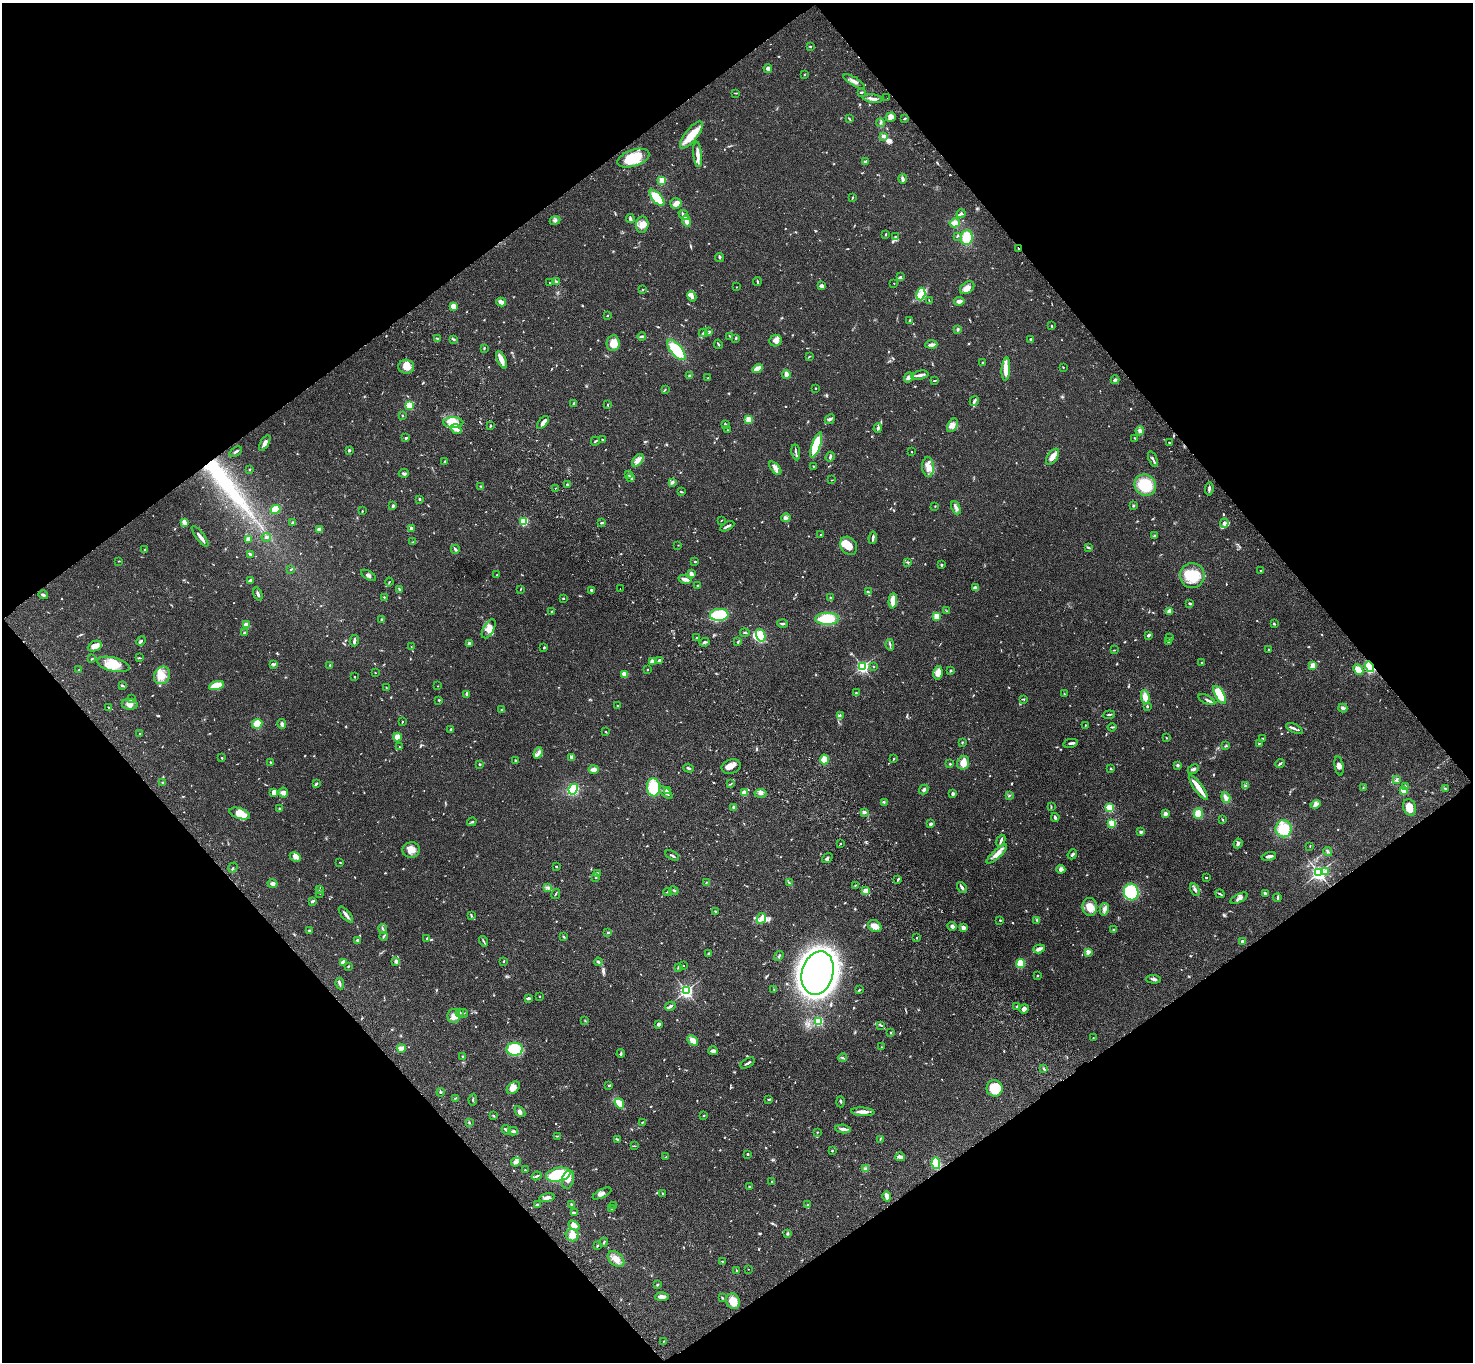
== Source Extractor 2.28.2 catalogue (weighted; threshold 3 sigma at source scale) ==
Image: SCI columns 108-5990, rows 383-5822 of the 6094 x 6064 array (HDU 1 of 3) = the unmasked area's bounding box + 8 px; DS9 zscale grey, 4 x 4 block average (1 PNG px = mean of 4 x 4 image px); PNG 1475 x 1364 px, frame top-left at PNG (2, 3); each listed source drawn as its Kron ellipse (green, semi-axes under 4 px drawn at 4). Shown black and unused: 49% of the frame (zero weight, under 3 of 4 exposures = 6% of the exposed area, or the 3 px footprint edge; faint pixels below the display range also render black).
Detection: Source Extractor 2.28.2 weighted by HDU 2 'WHT'. Background 0.0463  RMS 0.0052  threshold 0.0236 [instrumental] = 3 sigma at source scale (4.5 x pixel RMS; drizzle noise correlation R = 1.50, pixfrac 1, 0.05/0.05 arcsec/px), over >= 5 px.
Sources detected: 937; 7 too faint to see at this stretch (4 x 4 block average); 2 inside a brighter object's white glare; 1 long thin detection or spike segment (spike, bleed or trail) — neither listed nor drawn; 11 coinciding with a brighter row at this scale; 47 inside a brighter listed object's ellipse — not listed separately; of the other 869, all 500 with FLUX_AUTO >= 1.74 (the completeness limit of this list) listed and drawn (369 fainter detections not listed), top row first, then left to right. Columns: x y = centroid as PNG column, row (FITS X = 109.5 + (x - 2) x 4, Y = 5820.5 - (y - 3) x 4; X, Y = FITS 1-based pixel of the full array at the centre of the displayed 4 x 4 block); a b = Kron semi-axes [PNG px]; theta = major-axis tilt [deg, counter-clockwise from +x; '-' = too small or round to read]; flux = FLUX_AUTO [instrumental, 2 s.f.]
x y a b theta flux
810 46 2 2 - 2.5
768 68 4 4 - 6.9
804 75 2 2 - 1.8
854 81 12 3 -30 13
862 92 3 2 - 2.7
736 93 4 2 - 2.5
887 98 2 2 - 2.2
872 99 10 3 -8 13
891 117 5 4 - 18
849 119 4 2 - 2.9
904 119 3 2 - 3.2
880 123 4 2 - 4.1
691 135 16 6 51 56
884 136 3 2 - 13
698 154 13 3 -84 23
633 158 16 8 19 89
865 162 4 3 - 8.1
903 179 5 2 - 13
662 180 2 2 - 100
853 197 2 2 - 2.2
657 198 10 4 -49 100
676 203 5 5 - 15
961 213 4 2 - 4.4
683 215 5 3 - 7.9
630 219 4 3 - 6.4
555 220 5 2 - 5.5
686 221 5 2 - 23
955 223 5 4 - 19
642 225 8 6 84 20
886 234 3 2 - 3.4
957 236 3 2 - 2.3
896 237 2 2 - 2.6
967 238 7 6 - 56
1018 248 2 2 - 2.9
719 258 4 2 - 4.4
900 277 4 3 - 4.2
556 281 3 2 - 3.3
757 281 4 2 - 3.3
550 283 3 2 - 2.4
894 283 2 2 - 1.8
822 286 3 3 - 9.7
736 287 2 2 - 1.9
967 288 8 5 34 18
643 290 2 2 - 2.5
921 294 6 4 74 20
692 296 5 3 - 9.5
929 301 3 2 - 1.9
959 301 5 3 - 12
501 302 5 3 - 20
453 306 4 3 - 20
607 315 2 2 - 1.9
910 320 3 2 - 3.8
1051 326 4 2 - 2
958 329 3 2 - 4.1
708 332 3 2 - 11
703 333 4 2 - 4.7
642 336 4 2 - 5.7
730 336 3 2 - 1.8
736 338 3 2 - 3
438 339 2 2 - 2.6
1031 339 2 2 - 9.9
454 340 4 2 - 3.4
776 341 6 5 - 16
613 343 8 6 82 33
718 344 5 2 - 4.1
931 345 6 3 2 11
484 348 4 2 - 2
676 350 13 5 -48 110
809 356 2 2 - 1.7
501 360 9 4 -66 22
983 362 2 2 - 4.6
406 367 8 7 - 26
1063 367 2 2 - 1.8
758 369 5 3 - 36
1006 369 11 4 87 33
786 374 4 3 - 19
920 375 8 3 13 10
689 376 3 3 - 4.6
909 377 5 3 - 13
708 378 2 2 - 2.2
935 380 3 2 - 3.1
1115 380 4 3 - 5.4
816 388 2 2 - 3.5
665 389 3 2 - 2.2
974 401 5 2 - 7.6
573 404 3 2 - 3.1
607 404 2 2 - 2.4
409 405 2 2 - 140
402 416 2 2 - 3.4
749 419 2 2 - 93
830 419 5 3 - 5.9
453 422 10 5 -1 40
543 422 8 4 50 14
725 425 3 2 - 7.4
953 425 7 5 60 17
490 426 3 2 - 3.7
878 428 5 2 - 6.6
456 429 6 4 -41 13
728 430 2 2 - 1.9
1140 431 4 4 - 8
406 438 3 2 - 3.7
1135 438 2 2 - 2.6
603 440 3 2 - 3.3
595 441 4 2 - 3.4
265 443 8 3 60 17
1170 443 3 2 - 2.7
816 445 13 4 71 170
349 450 3 2 - 4.8
236 452 7 2 33 5.4
796 452 8 2 -81 5.9
912 452 2 2 - 2.1
830 457 5 2 - 4.7
1052 457 9 5 56 18
1153 459 8 2 -69 6.7
638 460 7 4 51 15
444 462 3 2 - 4.3
813 466 2 2 - 2.5
928 467 10 6 -87 24
775 468 8 4 -49 14
249 470 2 2 - 2.3
404 473 5 2 - 5.3
629 474 3 3 - 4.4
630 477 4 2 - 4.3
832 480 2 2 - 2
672 483 3 2 - 4.1
567 484 3 2 - 3.2
1145 485 11 10 - 100
481 486 3 2 - 2.9
555 488 2 2 - 1.9
1209 489 7 2 84 6.4
681 492 3 2 - 2.8
420 499 2 2 - 5.1
1133 505 2 2 - 9.8
393 506 3 3 - 5.7
935 506 2 2 - 1.8
956 508 7 3 -67 9.4
276 509 5 4 - 49
362 511 2 2 - 2.3
786 518 4 2 - 4.7
722 520 3 2 - 1.8
524 521 2 2 - 200
184 522 4 2 - 25
292 523 3 2 - 2.4
602 523 3 2 - 5
1224 523 4 4 - 9.8
727 526 8 2 29 7.1
411 528 4 3 - 7.6
320 530 3 3 - 17
821 535 2 2 - 2.1
200 536 12 3 -53 13
1155 536 2 2 - 5.6
266 537 5 2 - 4.6
873 538 6 2 82 7.1
248 539 4 3 - 9.1
413 542 2 2 - 1.9
678 545 2 2 - 2.1
849 546 10 7 -53 37
1088 547 4 2 - 3.7
455 549 4 2 - 6.6
145 550 3 2 - 2.8
251 554 3 2 - 3
119 561 3 2 - 1.9
695 561 2 2 - 4.3
908 562 2 2 - 2.8
941 565 2 2 - 7.7
291 569 3 2 - 2.8
1261 571 3 2 - 2.4
691 574 3 2 - 24
368 575 8 3 -30 6.7
497 575 2 2 - 5.1
1192 576 12 12 - 83
685 579 6 3 -15 18
250 580 3 2 - 9.3
389 582 4 2 - 1.8
698 586 2 2 - 6.8
975 588 4 3 - 13
399 589 3 2 - 3.4
520 589 4 2 - 2.1
620 589 2 2 - 6.2
591 590 2 2 - 5.2
868 592 3 2 - 5
258 594 7 2 -71 8.1
43 595 5 2 - 5.7
384 597 3 2 - 1.9
563 598 2 2 - 4.6
830 598 3 2 - 3.1
893 601 8 3 87 37
1190 604 3 2 - 3.8
552 611 2 2 - 2
947 611 2 2 - 1.8
1169 611 4 3 - 13
719 615 9 6 4 180
936 616 2 2 - 100
381 619 2 2 - 3.3
827 619 12 6 0 100
782 624 5 2 - 5.6
1274 624 3 2 - 2.7
246 625 4 3 - 14
489 629 10 5 61 22
244 632 3 2 - 5.4
745 633 4 2 - 3.1
761 635 6 4 -71 94
1148 635 4 2 - 6.6
696 638 3 2 - 3.1
1170 638 3 2 - 2.8
141 641 5 2 - 4.5
354 641 6 2 80 8.9
705 642 5 2 - 5.8
738 642 3 2 - 2.9
1168 642 2 2 - 3.3
469 643 2 2 - 8.1
890 645 6 2 -84 4.4
95 646 7 5 25 21
411 647 2 2 - 1.9
544 647 2 2 - 3.6
1269 649 2 2 - 2.7
1114 650 2 2 - 1.7
139 658 3 2 - 2.4
92 659 3 2 - 2.5
659 660 3 2 - 5.7
653 661 4 3 - 20
1202 662 2 2 - 2
113 664 16 7 -14 50
274 664 4 2 - 4
330 665 3 2 - 2.5
874 666 2 2 - 2.3
1313 666 3 3 - 30
862 667 3 2 - 460
1370 667 5 3 - 70
1358 669 6 4 -46 34
79 670 3 2 - 2.7
647 670 2 2 - 1.9
951 670 3 2 - 4.3
375 673 2 2 - 1.8
938 673 7 4 80 25
624 674 4 3 - 14
162 675 9 7 57 32
355 677 2 2 - 2.6
122 686 3 2 - 4.5
216 686 7 4 17 53
438 686 2 2 - 1.9
386 688 3 2 - 2.1
856 693 3 2 - 2.2
1064 694 3 2 - 2.3
467 695 4 3 - 4.3
1220 695 10 4 -58 76
1145 697 7 4 -81 27
132 698 2 2 - 1.9
1024 699 2 2 - 2.1
439 700 2 2 - 3.4
1207 700 9 2 -26 7.3
130 704 8 5 -8 17
617 706 2 2 - 2.3
1147 706 2 2 - 3.3
109 708 2 2 - 2
1343 708 4 3 - 7.5
501 710 2 2 - 2
840 715 4 2 - 3.8
1109 715 6 2 6 4
402 722 3 2 - 2.2
257 724 5 4 - 43
282 724 5 3 - 7.5
1085 725 2 2 - 2.1
1112 727 4 2 - 2.9
451 729 3 2 - 2.6
1294 729 9 2 -24 7.4
606 732 3 2 - 2.6
139 734 2 2 - 3.1
397 737 4 4 - 22
1167 738 3 2 - 2.2
1263 738 3 2 - 2.6
962 742 3 2 - 2.5
1070 743 8 2 11 6.7
1259 743 3 2 - 2.2
1226 746 4 2 - 3
399 747 2 2 - 1.8
538 753 6 2 67 7.5
572 757 2 2 - 42
222 758 2 2 - 3.6
894 758 2 2 - 2.5
824 759 5 4 - 26
515 760 2 2 - 3.3
270 762 2 2 - 3.7
963 763 7 5 64 31
479 764 2 2 - 4
950 764 2 2 - 2.8
1280 764 5 2 - 4.2
1178 765 3 3 - 5.5
1339 766 10 3 -81 12
731 767 10 7 21 21
688 768 5 2 - 5.7
1111 769 3 2 - 2
1193 769 6 3 26 7.8
594 770 5 4 - 13
1397 779 4 2 - 3.4
163 783 3 2 - 1.9
316 784 3 2 - 6.9
731 784 4 2 - 2.6
1246 786 2 2 - 2.2
1405 786 4 2 - 4.5
653 787 9 6 -83 99
1198 788 15 2 -54 46
1363 788 2 2 - 2
573 789 5 3 - 150
924 789 5 3 - 6.9
1445 789 3 2 - 3
667 790 4 3 - 4.5
1404 791 4 3 - 19
274 792 4 3 - 18
283 793 5 5 - 9.4
666 793 8 2 -41 7.8
744 793 4 3 - 26
760 793 6 3 6 9.8
953 794 3 2 - 7.4
1009 795 2 2 - 2.1
1226 798 6 3 -72 15
884 802 3 2 - 2.6
1315 804 5 3 - 9
734 807 3 3 - 9.4
1051 807 4 2 - 2.5
1410 807 8 6 -72 31
279 808 2 2 - 8.4
1110 808 2 2 - 200
864 812 3 2 - 8.6
1198 813 5 4 - 37
240 814 11 5 -18 56
1165 814 3 3 - 12
1055 817 4 2 - 5.8
1222 820 2 2 - 2.1
472 822 5 2 - 3.3
1112 823 2 2 - 170
930 824 4 2 - 6.3
1284 829 8 8 - 74
1141 832 2 2 - 7.7
1001 841 6 2 67 8.1
1238 843 5 3 - 7.7
840 844 2 2 - 4.6
1310 846 2 2 - 1.8
411 850 8 7 - 25
1328 851 4 2 - 3.6
997 854 13 3 43 25
1072 854 5 2 - 6.5
672 855 7 2 -26 4.1
1269 856 7 2 13 9.3
295 857 6 3 -27 13
827 858 6 3 39 5.3
340 862 3 2 - 2.2
233 867 5 2 - 2.9
556 867 2 2 - 2.9
1061 869 4 3 - 12
1326 871 4 3 - 8.2
1319 873 3 3 - 770
597 874 2 2 - 29
596 877 2 2 - 6.9
1206 877 2 2 - 2.6
898 879 3 2 - 5.1
789 882 3 2 - 2.5
706 883 3 2 - 2.1
273 884 5 3 - 8.7
855 886 3 2 - 2.3
548 887 3 2 - 3.3
962 887 6 2 -53 7.3
319 889 3 2 - 2.2
1195 889 6 3 -60 9
674 891 5 2 - 2.3
865 891 2 2 - 69
667 892 4 2 - 2.7
1131 892 8 7 - 170
1265 893 4 2 - 6.8
320 894 3 2 - 2
556 894 5 2 - 3.2
1220 894 5 2 - 4.5
1239 898 9 3 27 10
1277 898 4 2 - 4
312 902 3 2 - 4.4
1090 907 9 7 -85 34
1104 909 6 4 78 11
715 911 3 2 - 2.6
346 915 10 3 -50 12
471 916 4 2 - 3.4
761 918 6 4 64 20
1000 920 2 2 - 3.6
1037 920 3 2 - 3.1
875 926 7 5 -30 23
952 926 5 3 - 9.3
963 928 3 3 - 10
383 929 5 2 - 3.9
1114 930 4 2 - 3.5
309 931 3 2 - 3
608 933 4 2 - 3.2
383 936 4 2 - 3.8
564 937 2 2 - 3.7
427 938 2 2 - 3.1
917 938 2 2 - 2.1
358 940 2 2 - 7.7
484 941 5 2 - 4
1243 942 2 2 - 33
1039 949 6 2 20 15
1088 952 4 4 - 12
708 953 3 2 - 2.8
779 956 5 2 - 4.7
396 961 4 3 - 9.7
504 961 3 2 - 2.4
343 962 3 3 - 16
598 962 4 2 - 4.2
1021 963 4 3 - 81
683 965 2 2 - 2
348 966 2 2 - 3.4
678 968 3 2 - 3.8
818 973 22 15 74 3500
1037 976 2 2 - 6.6
1154 979 7 2 -2 6
340 984 6 2 -79 5.6
774 989 2 2 - 1.8
859 990 2 2 - 3.1
686 991 3 3 - 620
539 996 2 2 - 3.6
529 998 4 3 - 4.5
670 1006 5 2 - 9
1017 1006 3 2 - 4.3
1024 1009 5 4 - 14
460 1012 2 2 - 2.7
463 1013 5 2 - 2.9
454 1016 7 6 - 17
585 1021 4 2 - 2.1
819 1021 2 2 - 240
659 1024 3 3 - 6.2
881 1025 4 2 - 3.2
891 1033 2 2 - 3.1
1093 1038 4 2 - 2
692 1040 6 4 -46 22
881 1047 2 2 - 3.9
401 1048 4 3 - 34
515 1049 8 6 0 120
713 1051 5 2 - 10
621 1053 4 2 - 5.2
463 1056 2 2 - 5.3
843 1058 4 2 - 3.9
748 1063 8 2 31 6.4
1044 1069 4 2 - 4.1
609 1086 2 2 - 2.8
513 1088 7 5 40 21
995 1088 8 8 - 83
441 1092 4 2 - 2.5
456 1098 4 2 - 2
769 1099 4 2 - 3.7
473 1100 6 2 81 3.3
841 1102 6 2 -88 3.4
619 1103 5 3 - 53
520 1112 6 2 -49 7.1
863 1112 12 3 -4 17
493 1116 3 2 - 4
704 1116 2 2 - 1.8
642 1122 3 2 - 2.2
469 1123 2 2 - 1.9
843 1129 8 3 -6 11
506 1130 5 2 - 8.6
513 1131 5 2 - 4.5
817 1132 2 2 - 2
557 1136 4 2 - 2.2
880 1139 3 2 - 2
618 1140 2 2 - 3
634 1146 3 2 - 1.8
832 1151 2 2 - 3.5
747 1154 3 2 - 3.2
666 1157 4 2 - 2.7
900 1157 5 2 - 13
516 1162 5 4 - 11
936 1163 6 4 -79 61
865 1168 3 3 - 4.3
525 1170 2 2 - 1.9
558 1175 12 6 12 250
537 1176 5 2 - 5.2
568 1179 9 5 77 23
772 1181 3 2 - 2
749 1187 2 2 - 3.3
602 1193 10 4 26 13
663 1193 2 2 - 2.1
887 1196 5 2 - 19
547 1198 8 4 11 14
537 1205 3 2 - 5
572 1205 3 2 - 4.7
613 1205 3 2 - 2.5
808 1205 2 2 - 1.9
611 1209 3 2 - 2.7
574 1213 4 2 - 3.2
574 1226 6 3 -34 20
788 1234 3 2 - 3.2
572 1235 6 6 - 20
604 1242 4 2 - 3.5
597 1246 3 2 - 3
616 1259 10 6 -44 24
722 1261 2 2 - 2.3
748 1269 2 2 - 1.8
737 1271 4 2 - 5.7
657 1285 3 2 - 1.9
662 1297 7 3 2 12
722 1298 3 2 - 3.1
733 1301 8 6 -63 40
663 1341 2 2 - 1.8
Overlapping masked pixels (flux is a lower limit): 2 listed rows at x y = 1018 248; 1370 667
Diffuse or blended objects may show on this block-average render without a row.